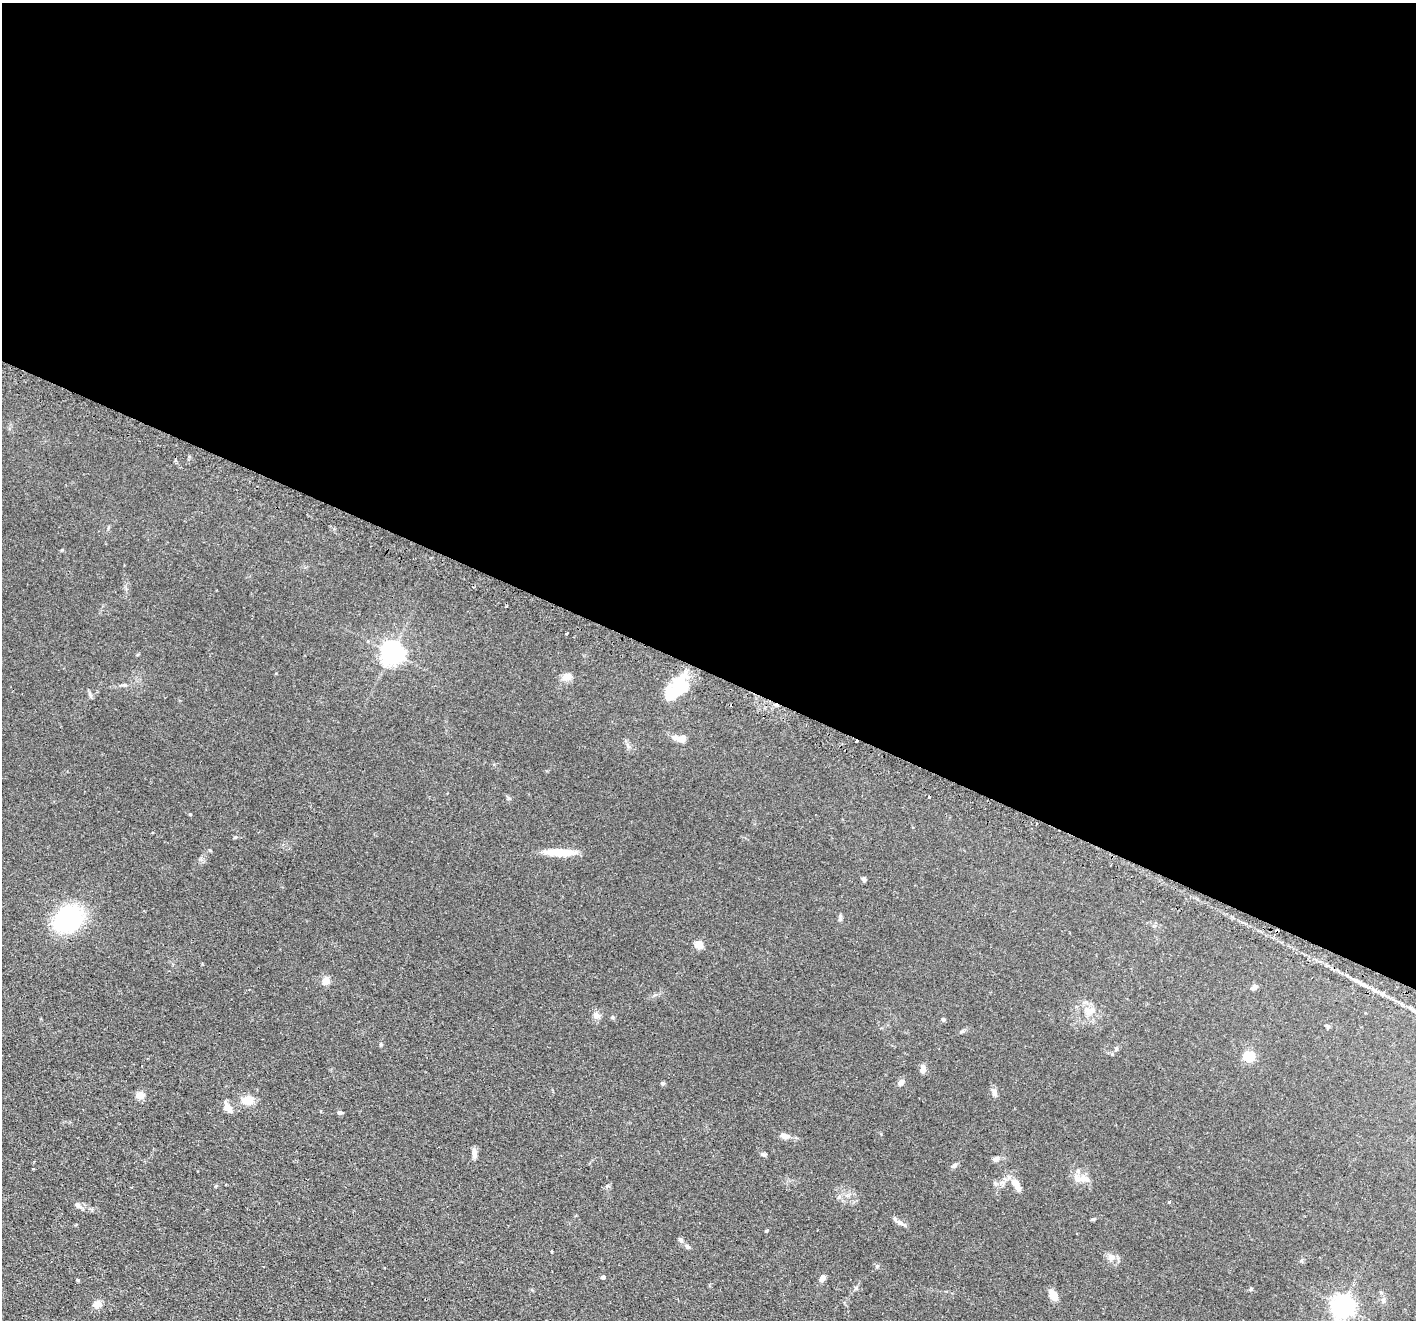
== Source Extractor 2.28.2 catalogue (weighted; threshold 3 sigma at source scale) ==
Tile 3 of 4 x 4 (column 3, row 1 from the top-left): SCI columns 2874-4287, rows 4131-5448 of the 5744 x 5759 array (HDU 1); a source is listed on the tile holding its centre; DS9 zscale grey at full resolution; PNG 1418 x 1322 px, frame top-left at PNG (2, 3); no overlay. Shown black and unused: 51% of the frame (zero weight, under 2 of 3 exposures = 4% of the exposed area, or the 3 px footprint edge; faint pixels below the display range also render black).
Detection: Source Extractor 2.28.2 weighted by HDU 2 'WHT'; one run over the whole footprint, this tile lists its part. Background 0.0769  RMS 0.0066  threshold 0.0296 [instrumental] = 3 sigma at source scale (4.5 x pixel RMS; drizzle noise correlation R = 1.50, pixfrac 1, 0.05/0.05 arcsec/px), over >= 5 px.
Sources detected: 60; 1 inside a brighter object's white glare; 4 cosmic-ray / hot-pixel residue — not listed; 2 inside a brighter listed object's ellipse — not listed separately; the other 53 listed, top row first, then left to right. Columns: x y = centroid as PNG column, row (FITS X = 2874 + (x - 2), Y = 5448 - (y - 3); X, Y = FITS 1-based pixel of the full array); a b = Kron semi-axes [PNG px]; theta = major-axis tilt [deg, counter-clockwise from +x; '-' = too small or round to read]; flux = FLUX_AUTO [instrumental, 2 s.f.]
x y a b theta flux
567 633 3 2 - 0.76
391 653 7 7 - 440
566 676 11 8 -1 4.6
124 685 7 4 0 1.1
679 685 39 14 47 25
90 695 9 4 -77 1.2
675 737 10 7 -30 2.6
683 738 5 5 - 5.8
1037 823 3 2 - 0.97
235 837 6 3 43 0.65
210 850 5 3 - 0.56
560 852 34 7 -2 14
864 879 7 6 - 1.2
68 919 28 23 26 62
698 944 5 4 - 18
326 980 6 6 - 7.5
1254 987 7 6 - 1.8
1089 1010 20 12 -5 8.3
596 1015 11 8 -10 2.8
943 1019 5 4 - 1
1328 1026 6 4 -70 0.87
381 1044 6 4 90 0.72
1248 1056 5 5 - 47
922 1069 9 7 80 3
901 1082 9 6 45 2.4
662 1083 6 4 -14 1
994 1092 10 7 -70 2.5
140 1095 5 5 - 18
247 1100 17 12 3 7
230 1110 12 8 -66 2.8
340 1112 7 4 0 0.97
784 1136 12 6 -18 3.4
474 1153 11 6 -81 3
763 1154 8 5 -22 1.3
996 1159 9 6 19 2.4
954 1166 8 5 38 1.5
1079 1178 17 11 -19 6.7
1015 1183 12 10 -47 4.9
1169 1202 4 3 - 0.63
77 1205 8 6 -43 2.3
900 1223 10 6 -31 2.3
766 1231 4 3 - 0.63
680 1239 7 5 -50 1.3
688 1247 7 5 -43 1.4
551 1251 3 3 - 1.1
1111 1257 10 8 16 3.3
877 1266 5 4 - 0.75
603 1277 4 4 - 2.1
822 1278 7 5 68 3.1
1053 1295 15 8 -60 4.4
1383 1300 8 6 -90 1.6
97 1304 10 8 27 4.3
1342 1306 7 7 - 410
Unlisted compact peaks at least as high as the median listed source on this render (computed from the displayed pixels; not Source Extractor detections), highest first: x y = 190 814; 78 1280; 62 550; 856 1288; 1093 1219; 612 1017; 1251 1288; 840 919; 508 798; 607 1186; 962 1031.